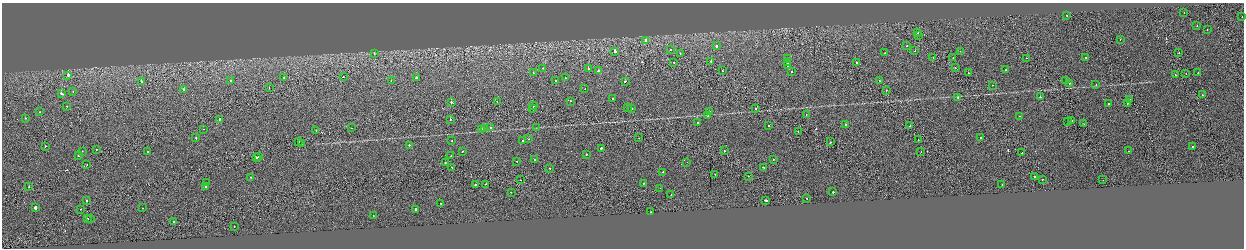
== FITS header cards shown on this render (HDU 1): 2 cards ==
NAXIS1  =                 2484
NAXIS2  =                  492

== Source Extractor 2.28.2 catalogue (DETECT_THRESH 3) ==
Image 2484 x 492 px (HDU 1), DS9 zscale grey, zoomed out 1/2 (1 PNG px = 2 x 2 image px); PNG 1246 x 250 px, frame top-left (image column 1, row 491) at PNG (2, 3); each listed source drawn as its Kron ellipse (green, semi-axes under 4 px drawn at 4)
Background -0.00231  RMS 0.062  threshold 0.187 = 3 sigma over >= 5 px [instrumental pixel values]
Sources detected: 188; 18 cannot appear on this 1/2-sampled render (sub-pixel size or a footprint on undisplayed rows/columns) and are neither listed nor drawn; the other 170 listed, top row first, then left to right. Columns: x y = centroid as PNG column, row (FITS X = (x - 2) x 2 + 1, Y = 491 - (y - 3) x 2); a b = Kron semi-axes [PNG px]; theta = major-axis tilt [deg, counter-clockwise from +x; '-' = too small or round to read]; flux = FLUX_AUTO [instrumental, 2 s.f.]
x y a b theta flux
1184 12 2 2 - 33
1067 15 2 2 - 24
1242 17 2 1 - 19
1197 26 2 2 - 50
1207 30 2 2 - 78
918 33 2 1 - 60
918 36 2 2 - 25
646 40 2 2 - 120
1120 40 2 1 - 22
716 46 2 2 - 140
907 46 2 2 - 46
670 49 2 2 - 31
615 51 3 2 - 150
915 51 2 2 - 270
960 51 2 1 - 27
374 53 2 1 - 25
885 53 2 2 - 17
1179 53 2 1 - 110
680 54 2 1 - 64
933 57 2 1 - 20
1086 57 2 2 - 51
953 58 2 1 - 39
1026 58 2 1 - 58
788 59 2 2 - 20
711 61 2 2 - 33
674 62 2 1 - 46
857 62 2 2 - 43
787 63 2 2 - 110
787 66 2 2 - 27
543 68 2 1 - 15
588 68 3 2 - 130
955 68 2 1 - 35
1006 70 2 2 - 37
598 71 3 2 - 580
722 71 2 2 - 58
791 72 2 2 - 38
533 73 2 2 - 34
968 73 2 2 - 33
1186 73 2 1 - 19
1198 73 2 2 - 72
68 75 2 1 - 220
1175 75 2 1 - 31
284 77 2 2 - 37
343 77 2 2 - 51
565 77 2 1 - 44
416 78 2 2 - 340
879 80 2 1 - 48
141 81 2 2 - 150
230 81 2 2 - 27
391 81 2 2 - 38
555 81 2 1 - 49
625 81 3 2 - 120
1066 81 3 2 - 290
1069 83 2 2 - 35
1096 84 2 2 - 33
992 85 2 1 - 19
269 88 2 1 - 37
585 89 2 2 - 16
183 90 2 2 - 160
73 91 2 2 - 15
886 91 2 1 - 51
61 93 3 2 - 140
1202 95 2 2 - 37
958 97 2 2 - 16
1040 97 2 2 - 77
612 99 2 2 - 34
1130 99 2 1 - 19
497 101 2 1 - 24
570 101 2 2 - 32
452 102 3 2 - 210
1108 103 2 2 - 24
1128 103 2 1 - 65
67 106 2 2 - 35
534 106 2 1 - 64
627 108 2 1 - 43
631 108 2 2 - 100
533 109 2 1 - 76
755 109 2 2 - 100
40 112 2 2 - 35
709 112 2 2 - 39
806 115 2 1 - 20
708 116 2 2 - 75
1020 116 2 1 - 28
25 118 2 2 - 28
219 119 2 2 - 290
450 120 2 2 - 110
1068 121 2 2 - 49
1071 121 2 2 - 59
698 122 2 1 - 27
845 124 2 2 - 72
1084 124 2 1 - 24
768 126 2 2 - 43
910 126 2 1 - 120
351 128 2 1 - 26
484 128 2 1 - 130
491 128 2 1 - 370
536 128 3 2 - 4.2
203 129 2 1 - 54
482 129 3 2 - 310
316 130 2 1 - 41
798 132 2 1 - 43
196 138 2 2 - 50
639 138 2 2 - 19
981 138 2 2 - 63
528 139 2 1 - 30
452 140 2 2 - 17
918 140 2 1 - 31
523 141 2 2 - 150
299 142 2 1 - 290
830 142 2 1 - 98
301 143 2 1 - 21
409 145 2 2 - 73
45 146 2 1 - 44
1192 147 2 2 - 37
601 148 2 2 - 140
97 149 2 2 - 44
82 151 2 2 - 28
463 151 2 2 - 59
724 151 2 2 - 67
1129 151 2 2 - 79
147 152 2 2 - 110
921 152 2 1 - 31
1022 153 2 2 - 130
586 154 2 2 - 35
79 155 2 2 - 110
451 155 2 2 - 58
258 157 3 2 - 270
256 158 3 2 - 190
773 159 2 2 - 35
534 160 2 2 - 50
517 161 2 2 - 21
687 162 2 2 - 3.4
445 163 2 1 - 110
87 164 2 1 - 21
452 167 2 2 - 78
763 167 3 2 - 84
550 168 2 1 - 30
663 172 2 2 - 82
715 174 2 2 - 29
748 176 2 1 - 25
250 177 2 2 - 20
1034 177 2 2 - 53
1042 179 2 1 - 72
520 180 2 2 - 31
1103 180 2 1 - 16
206 183 2 2 - 88
475 184 2 2 - 74
485 184 2 2 - 44
643 184 2 2 - 46
1002 184 2 2 - 31
29 187 2 2 - 120
206 187 2 2 - 73
660 188 2 2 - 16
511 192 2 2 - 100
833 192 2 2 - 76
671 195 2 1 - 18
807 198 2 1 - 22
765 200 3 2 - 160
86 201 2 2 - 100
441 203 2 2 - 62
36 207 2 2 - 1600
142 208 2 1 - 170
81 209 2 1 - 27
415 209 2 2 - 470
651 212 2 1 - 29
373 216 2 2 - 30
88 218 2 1 - 29
91 219 2 1 - 23
174 222 2 2 - 96
234 226 2 1 - 36
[18 sub-pixel or undisplayed-footprint detections neither listed nor drawn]